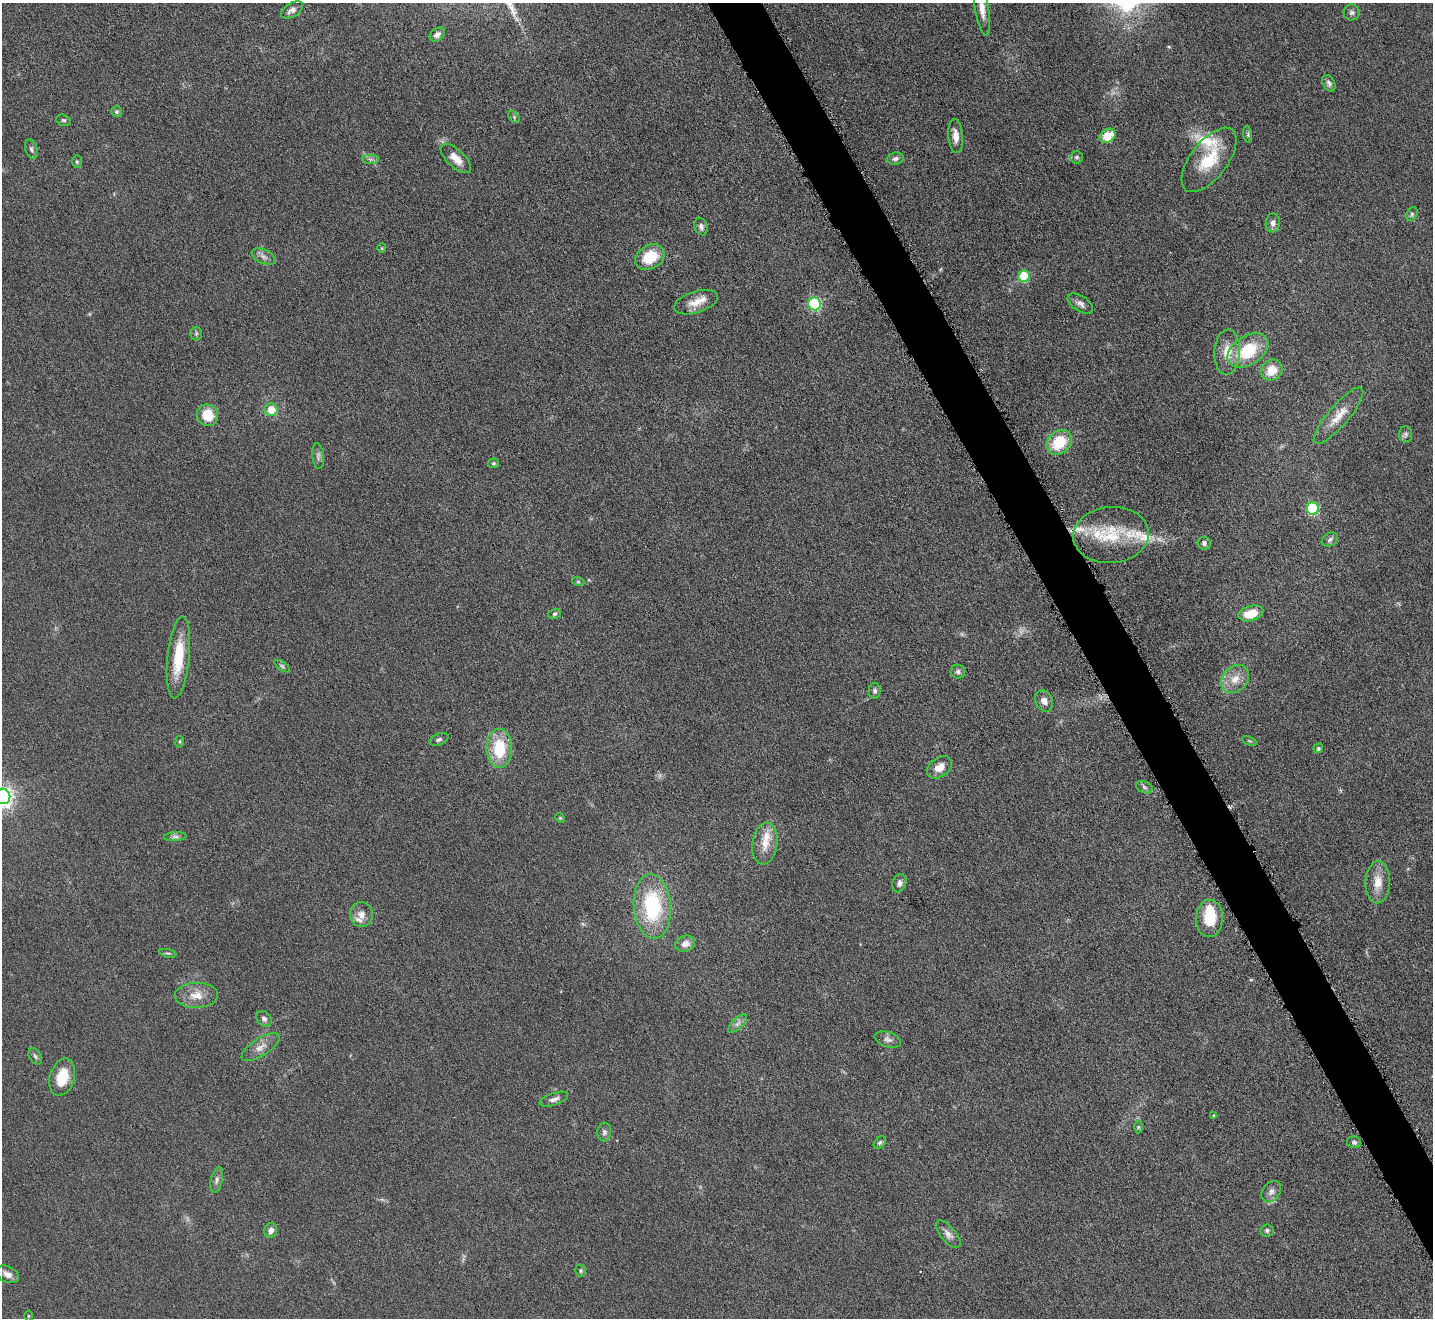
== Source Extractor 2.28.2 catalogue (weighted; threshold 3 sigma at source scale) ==
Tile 6 of 4 x 4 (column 2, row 2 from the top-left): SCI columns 1433-2863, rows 2790-4105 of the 5726 x 5715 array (HDU 1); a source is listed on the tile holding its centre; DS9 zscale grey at full resolution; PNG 1435 x 1320 px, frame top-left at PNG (2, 3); each listed source drawn as its Kron ellipse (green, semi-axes under 4 px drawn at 4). Shown black and unused: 4% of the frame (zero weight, under 4 of 8 exposures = <1% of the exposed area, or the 3 px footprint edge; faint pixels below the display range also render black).
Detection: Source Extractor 2.28.2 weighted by HDU 2 'WHT'; one run over the whole footprint, this tile lists its part. Background 0.0475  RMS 0.0046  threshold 0.0186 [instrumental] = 3 sigma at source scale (4.09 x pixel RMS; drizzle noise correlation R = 1.36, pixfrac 0.8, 0.05/0.05 arcsec/px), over >= 5 px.
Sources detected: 100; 2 too faint to see at this stretch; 1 inside a brighter object's white glare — neither listed nor drawn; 6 inside a brighter listed object's ellipse — not listed separately; the other 91 listed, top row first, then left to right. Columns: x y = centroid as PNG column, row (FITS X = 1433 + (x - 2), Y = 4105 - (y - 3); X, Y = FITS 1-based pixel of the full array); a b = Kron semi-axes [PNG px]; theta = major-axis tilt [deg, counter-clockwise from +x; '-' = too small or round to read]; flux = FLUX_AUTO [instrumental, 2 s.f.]
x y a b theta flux
982 8 28 7 -81 5.1
292 10 12 7 32 2.4
1352 12 8 8 - 1.3
437 34 8 6 40 1.7
1329 83 9 5 -62 1.2
116 112 5 5 - 0.83
514 117 7 4 -47 0.68
63 120 7 5 -16 0.87
1248 134 8 4 -83 0.88
956 136 17 7 -84 4
1107 136 8 6 33 8.5
31 149 10 6 -73 1.2
1076 157 6 6 - 0.94
456 158 19 9 -44 5.3
370 159 8 4 0 1.1
895 159 8 6 8 1.5
1209 160 38 18 53 17
77 162 6 5 - 0.65
1412 214 7 5 62 0.85
1273 223 9 7 82 2.1
701 226 9 6 -69 1.6
382 248 5 4 - 0.46
264 257 13 7 -26 2.1
650 257 15 12 30 14
1024 276 6 5 - 22
696 302 23 10 17 5.7
815 304 6 6 - 48
1080 304 14 7 -33 2.2
196 333 7 5 90 0.8
1248 351 22 14 33 19
1227 352 22 12 87 7
1272 370 11 10 - 8.1
271 410 6 6 - 7.7
207 415 11 10 - 10
1338 416 36 10 49 7.7
1406 434 8 6 89 1.2
1059 442 14 11 43 15
318 456 13 6 -84 1.6
493 463 5 5 - 0.67
1313 509 6 6 - 39
1111 535 38 28 5 22
1330 539 9 6 32 1.3
1204 543 6 6 - 1.4
578 581 6 4 -20 0.55
1251 613 13 7 17 9
554 614 6 5 - 0.76
178 657 41 11 84 15
282 666 9 4 -35 0.83
958 672 7 7 - 1.2
1235 679 16 12 46 5.8
875 691 8 6 87 1.1
1044 701 11 8 -63 2.8
439 739 10 5 21 1.2
1249 741 7 4 -23 0.6
180 742 6 3 82 0.51
499 748 19 13 -89 18
1318 748 5 4 - 0.91
939 767 14 9 36 4.5
1144 787 9 5 -20 1.1
3 796 8 7 - 230
560 818 5 4 - 0.5
175 837 11 4 4 1.3
765 844 21 12 82 7.3
1378 882 21 12 88 6.5
899 883 9 7 72 1.8
652 906 32 18 -85 37
361 914 12 11 - 3.4
1209 918 19 13 89 12
685 944 10 8 21 3
168 953 8 3 -12 0.71
196 995 21 12 1 6.3
264 1019 8 7 - 1.4
737 1024 12 5 45 1.8
888 1040 14 7 -18 1.9
260 1047 22 8 33 4.2
35 1056 9 5 -60 1.1
62 1077 19 12 74 12
554 1099 15 6 19 2.2
1214 1116 4 3 - 0.47
1138 1127 6 4 90 0.63
604 1132 9 7 85 1.6
1354 1142 7 5 -15 0.99
880 1143 7 5 49 0.87
217 1180 13 5 76 1.6
1271 1192 12 8 52 2.3
271 1230 7 6 - 2.2
1267 1230 6 6 - 1
948 1234 17 7 -49 2.7
581 1270 6 5 - 0.75
7 1274 12 7 -26 2.8
28 1316 5 3 - 0.42
Isophote crosses this tile's border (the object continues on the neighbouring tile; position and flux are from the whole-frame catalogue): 2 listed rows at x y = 982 8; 3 796